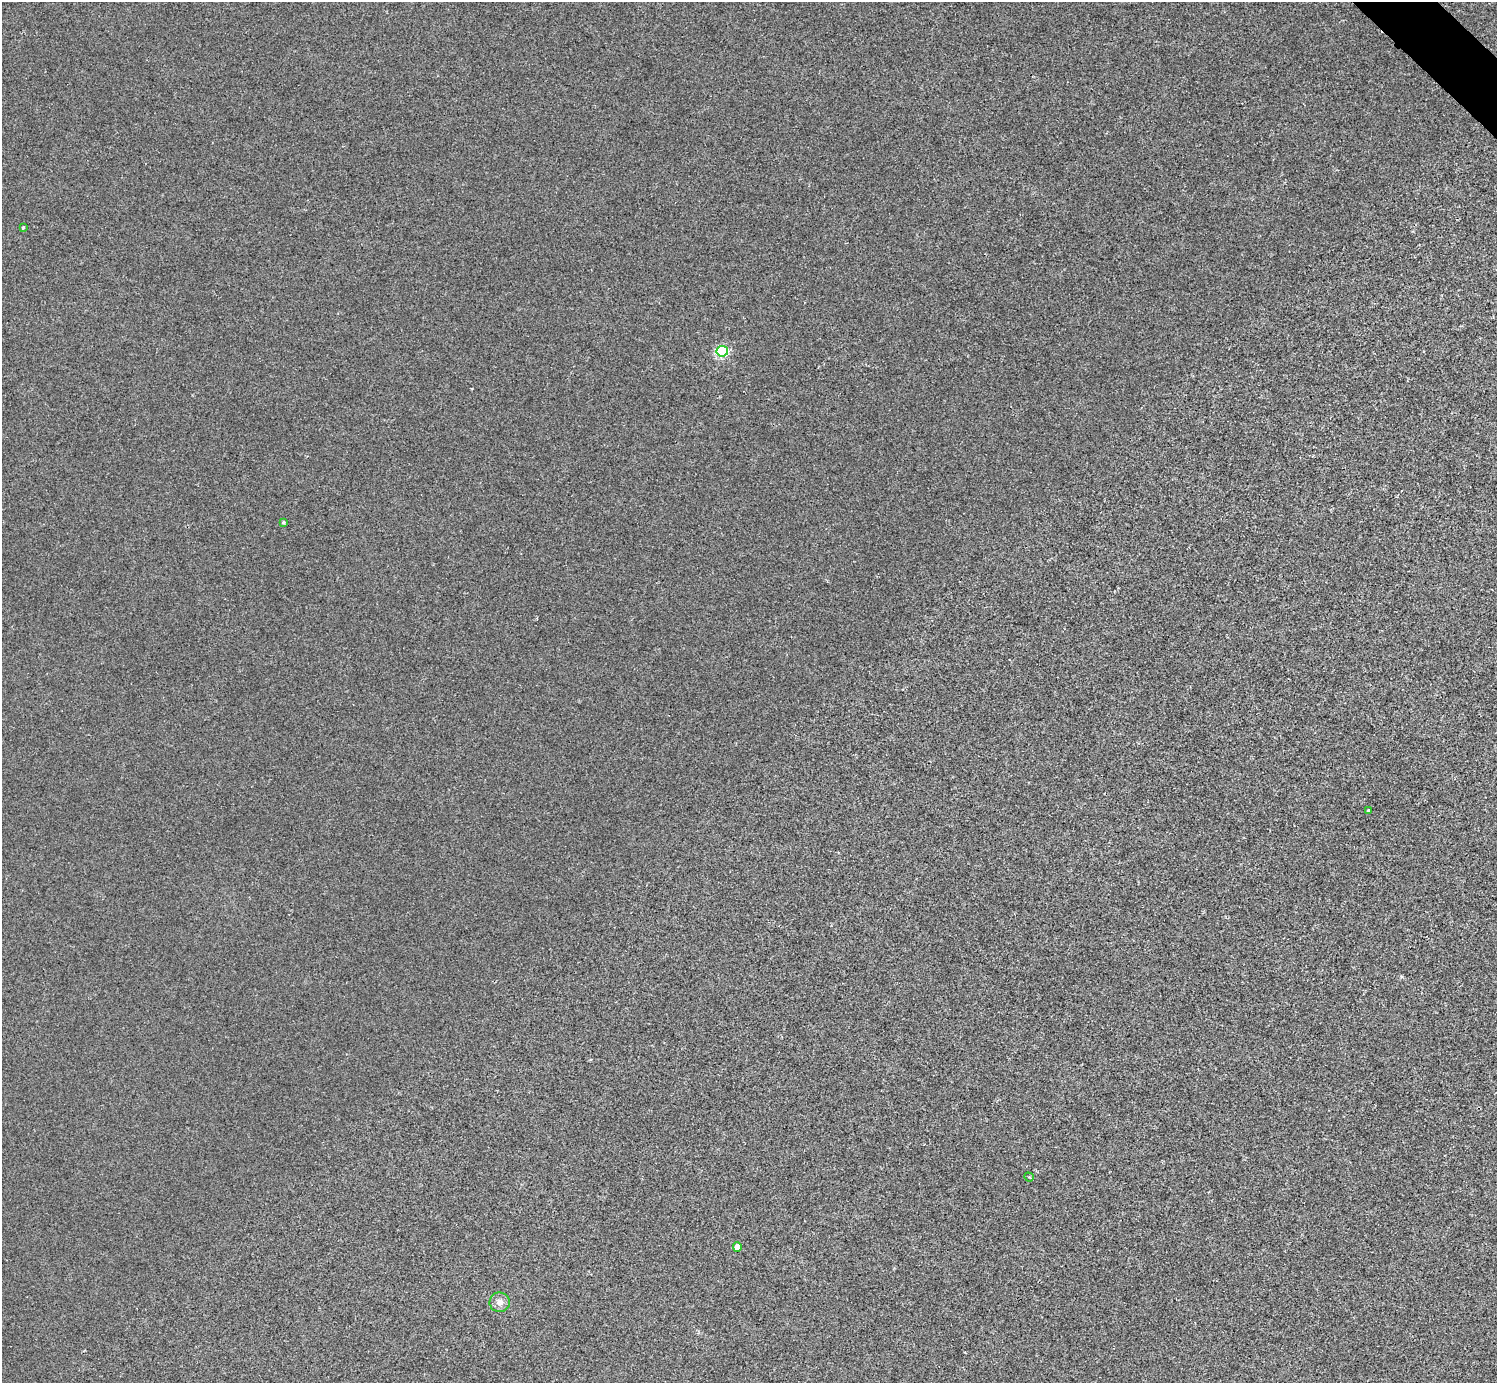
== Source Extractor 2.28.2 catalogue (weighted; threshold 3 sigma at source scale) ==
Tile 10 of 4 x 4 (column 2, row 3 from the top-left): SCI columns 1500-2994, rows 1682-3062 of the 5984 x 5984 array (HDU 1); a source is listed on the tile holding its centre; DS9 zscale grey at full resolution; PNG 1499 x 1385 px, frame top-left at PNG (2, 2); each listed source drawn as its Kron ellipse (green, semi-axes under 4 px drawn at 4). Shown black and unused: <1% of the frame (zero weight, under 2 of 3 exposures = <1% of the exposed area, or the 3 px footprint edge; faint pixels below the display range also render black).
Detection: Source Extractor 2.28.2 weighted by HDU 2 'WHT'; one run over the whole footprint, this tile lists its part. Background -3.22e-04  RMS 0.0049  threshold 0.0223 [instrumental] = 3 sigma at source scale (4.5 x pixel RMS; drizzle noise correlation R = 1.50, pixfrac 1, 0.05/0.05 arcsec/px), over >= 5 px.
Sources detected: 7; all 7 listed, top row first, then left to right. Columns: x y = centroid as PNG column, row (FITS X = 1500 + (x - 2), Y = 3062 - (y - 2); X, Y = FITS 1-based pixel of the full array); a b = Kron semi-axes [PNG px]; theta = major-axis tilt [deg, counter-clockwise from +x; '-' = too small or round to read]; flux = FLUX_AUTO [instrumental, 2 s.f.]
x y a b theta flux
23 228 4 3 - 0.84
722 351 6 5 - 46
284 522 3 3 - 0.67
1368 810 3 3 - 0.52
1029 1177 5 4 - 0.61
737 1247 4 4 - 5.3
500 1302 10 10 - 3